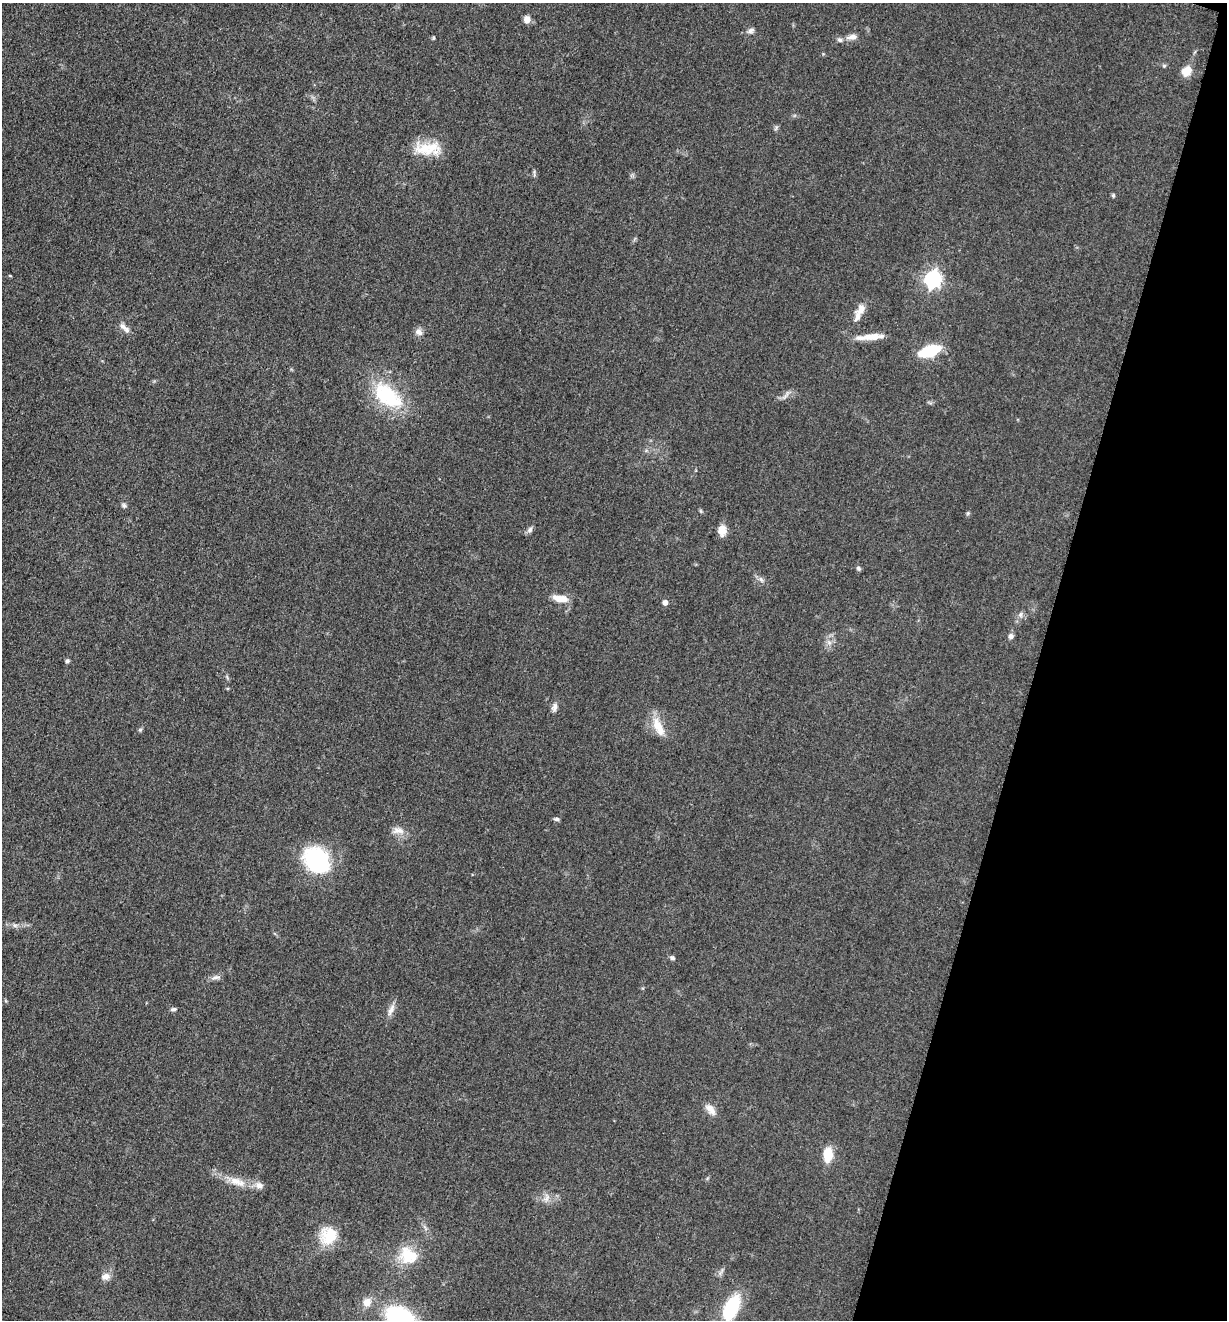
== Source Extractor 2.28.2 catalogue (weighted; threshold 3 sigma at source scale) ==
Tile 8 of 4 x 4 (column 4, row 2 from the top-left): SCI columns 3940-5164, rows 2648-3965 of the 5305 x 5292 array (HDU 1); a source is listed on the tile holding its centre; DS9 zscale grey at full resolution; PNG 1229 x 1322 px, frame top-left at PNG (2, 3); no overlay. Shown black and unused: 15% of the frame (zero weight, under 3 of 5 exposures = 1% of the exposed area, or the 3 px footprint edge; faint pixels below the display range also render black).
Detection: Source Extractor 2.28.2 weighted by HDU 2 'WHT'; one run over the whole footprint, this tile lists its part. Background 0.0512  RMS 0.0057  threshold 0.0255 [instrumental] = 3 sigma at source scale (4.5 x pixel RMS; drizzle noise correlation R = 1.50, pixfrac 1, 0.05/0.05 arcsec/px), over >= 5 px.
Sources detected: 48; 3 inside a brighter listed object's ellipse — not listed separately; the other 45 listed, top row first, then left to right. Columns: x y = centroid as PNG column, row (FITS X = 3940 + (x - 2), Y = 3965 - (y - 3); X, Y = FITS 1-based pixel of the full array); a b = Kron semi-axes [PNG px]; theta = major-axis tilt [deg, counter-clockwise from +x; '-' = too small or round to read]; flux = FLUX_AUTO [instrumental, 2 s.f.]
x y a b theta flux
527 19 8 7 - 3.7
750 31 9 6 25 1.9
852 37 15 7 9 3
1164 66 6 4 0 0.78
1186 71 10 8 42 8.7
427 148 37 14 11 15
1113 195 6 4 71 0.78
933 279 7 7 - 180
861 309 18 10 48 4.8
123 326 12 7 -42 3
419 332 10 9 - 2.7
873 337 28 7 5 8.1
930 351 16 7 18 39
387 395 44 23 -41 36
124 505 7 5 -68 1.1
968 513 5 4 - 0.72
530 530 9 6 51 1.7
722 530 14 10 -90 4.7
858 568 7 5 -59 1
761 579 7 6 - 1.5
560 598 19 8 -9 6.7
665 603 5 5 - 2.7
1021 615 8 4 82 1.3
1011 636 8 6 -70 1.7
67 661 5 5 - 1.1
554 707 11 7 77 2.3
658 727 26 10 -64 9.7
140 730 6 4 44 0.8
556 819 7 4 -2 1.2
398 831 18 8 1 4.2
317 860 30 24 -50 48
672 958 6 5 - 1.4
216 977 11 5 1 1.9
173 1009 7 4 8 1.2
391 1010 17 6 65 3.5
710 1109 17 8 -50 4.3
828 1155 12 8 85 13
237 1182 27 10 -20 8.7
546 1198 11 6 53 2.7
329 1236 22 20 83 16
408 1256 24 20 -41 16
106 1276 13 9 4 3.4
367 1302 11 10 - 4.8
731 1308 31 15 64 27
400 1318 23 16 -29 74
Isophote crosses this tile's border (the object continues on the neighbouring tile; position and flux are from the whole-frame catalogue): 2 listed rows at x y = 731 1308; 400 1318